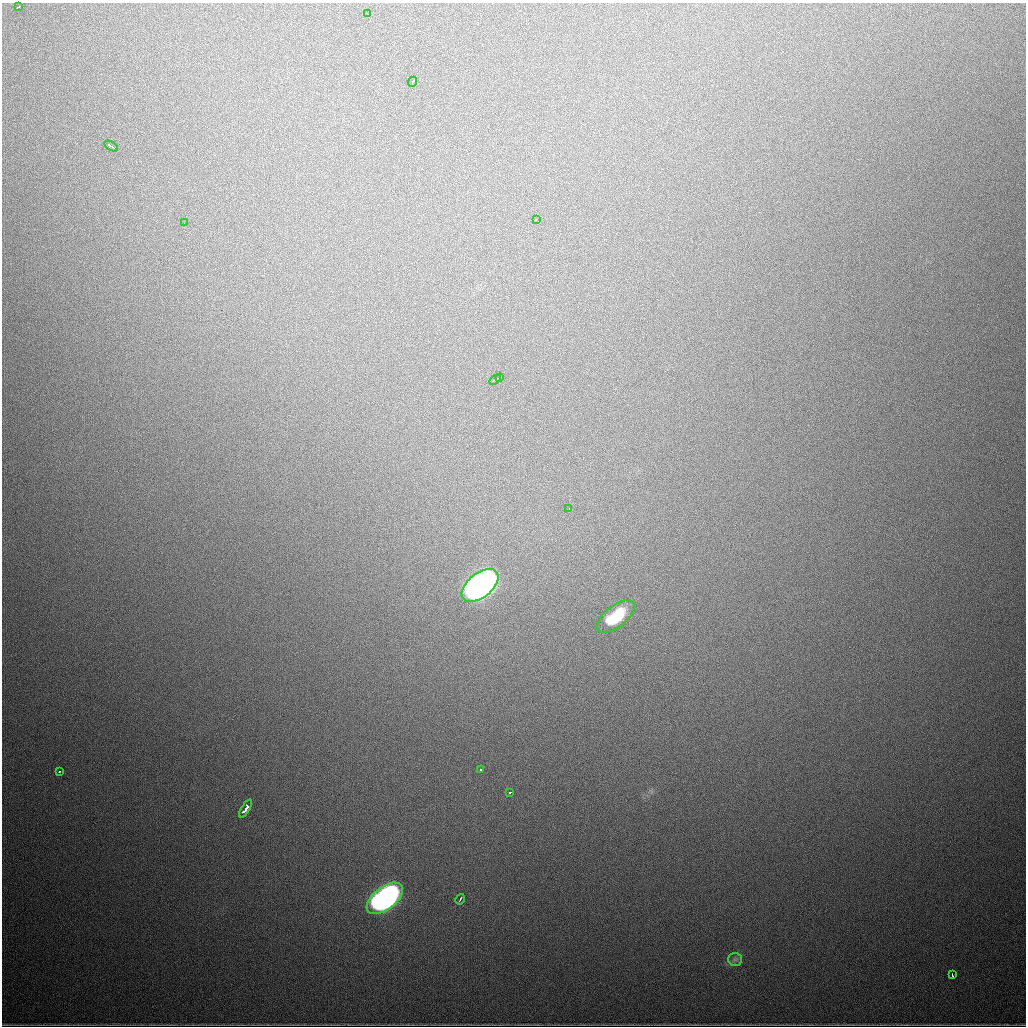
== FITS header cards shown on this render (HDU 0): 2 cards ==
NAXIS1  =                 1024
NAXIS2  =                 1024

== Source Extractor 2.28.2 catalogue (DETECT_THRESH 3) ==
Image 1024 x 1024 px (HDU 0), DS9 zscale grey, 1 PNG px = 1 image px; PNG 1028 x 1028 px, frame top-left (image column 1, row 1024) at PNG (2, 3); each listed source drawn as its Kron ellipse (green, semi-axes under 4 px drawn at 4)
Background 877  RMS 25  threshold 74.2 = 3 sigma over >= 5 px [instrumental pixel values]
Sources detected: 19; all 19 listed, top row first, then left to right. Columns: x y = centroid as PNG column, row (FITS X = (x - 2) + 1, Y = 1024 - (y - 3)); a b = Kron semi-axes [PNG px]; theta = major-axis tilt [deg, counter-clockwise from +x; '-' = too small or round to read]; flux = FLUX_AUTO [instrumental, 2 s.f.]
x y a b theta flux
18 7 3 2 - 2.4e+03
367 13 4 2 - 1.7e+03
413 82 5 2 - 3.5e+03
111 146 7 2 -32 4.3e+03
536 219 3 2 - 3.0e+03
184 223 2 2 - 2.1e+03
500 377 4 2 - 1.8e+03
495 380 6 2 32 4.3e+03
569 509 2 2 - 1.5e+03
480 585 21 12 39 1.6e+06
616 616 22 11 38 6.7e+04
481 770 3 3 - 2.4e+03
59 772 3 2 - 2.6e+03
510 792 3 3 - 2.6e+03
246 809 10 4 57 1.6e+04
385 898 21 11 38 8.8e+05
460 899 5 2 - 3.1e+03
735 959 7 6 - 4.6e+03
952 975 4 2 - 3.6e+03